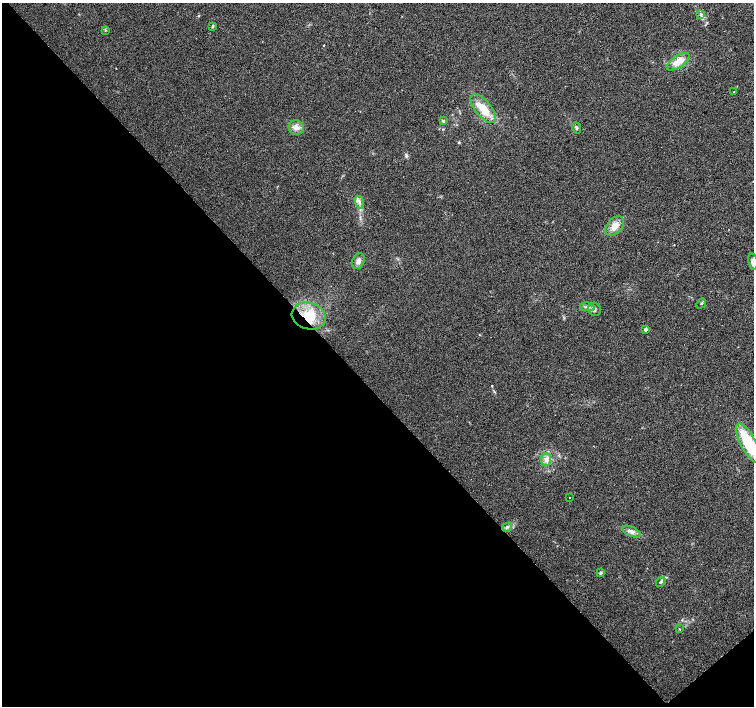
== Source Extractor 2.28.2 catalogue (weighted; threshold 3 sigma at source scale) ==
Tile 14 of 4 x 4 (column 2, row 4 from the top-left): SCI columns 1505-3007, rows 148-1554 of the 6019 x 5987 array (HDU 1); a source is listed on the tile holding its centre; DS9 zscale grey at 2 x 2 block average (1 PNG px = mean of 2 x 2 image px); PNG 756 x 708 px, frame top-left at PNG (2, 3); each listed source drawn as its Kron ellipse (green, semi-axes under 4 px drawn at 4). Shown black and unused: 46% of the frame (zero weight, under 2 of 3 exposures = <1% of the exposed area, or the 3 px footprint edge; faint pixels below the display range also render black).
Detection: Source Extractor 2.28.2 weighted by HDU 2 'WHT'; one run over the whole footprint, this tile lists its part. Background 0.0274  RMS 0.0063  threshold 0.0286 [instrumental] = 3 sigma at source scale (4.5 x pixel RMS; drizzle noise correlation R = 1.50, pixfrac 1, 0.0396/0.0396 arcsec/px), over >= 5 px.
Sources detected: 26; all 26 listed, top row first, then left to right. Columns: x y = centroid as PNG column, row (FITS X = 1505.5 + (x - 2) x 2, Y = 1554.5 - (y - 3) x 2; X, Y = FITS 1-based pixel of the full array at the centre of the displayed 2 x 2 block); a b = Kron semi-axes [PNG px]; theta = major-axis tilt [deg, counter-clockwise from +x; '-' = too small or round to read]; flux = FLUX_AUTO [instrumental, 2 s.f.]
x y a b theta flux
701 15 3 3 - 1.7
212 26 4 3 - 1.8
105 30 4 2 - 1.1
678 62 13 6 33 16
734 92 3 2 - 0.62
483 109 17 8 -50 33
443 121 4 3 - 2.1
296 128 7 7 - 7.7
576 128 6 3 -69 2.4
359 202 6 3 -76 3.5
615 226 11 7 48 15
358 261 8 5 63 6.4
753 262 8 4 -81 5.2
701 303 5 2 - 1.5
588 307 7 4 -7 4.8
595 309 7 6 - 5.1
309 316 17 13 -16 41
645 329 2 2 - 5.6
748 443 22 7 -63 76
546 459 6 5 - 5.9
569 497 2 2 - 1.1
507 527 5 3 - 2.8
631 531 9 5 -24 6.1
601 573 4 3 - 2
661 582 5 3 - 2.5
679 629 2 2 - 1.1
Overlapping masked pixels (flux is a lower limit): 1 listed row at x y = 309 316
Isophote crosses this tile's border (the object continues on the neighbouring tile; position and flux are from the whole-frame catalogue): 2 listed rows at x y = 753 262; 748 443
Diffuse or blended objects may show on this block-average render without a row.